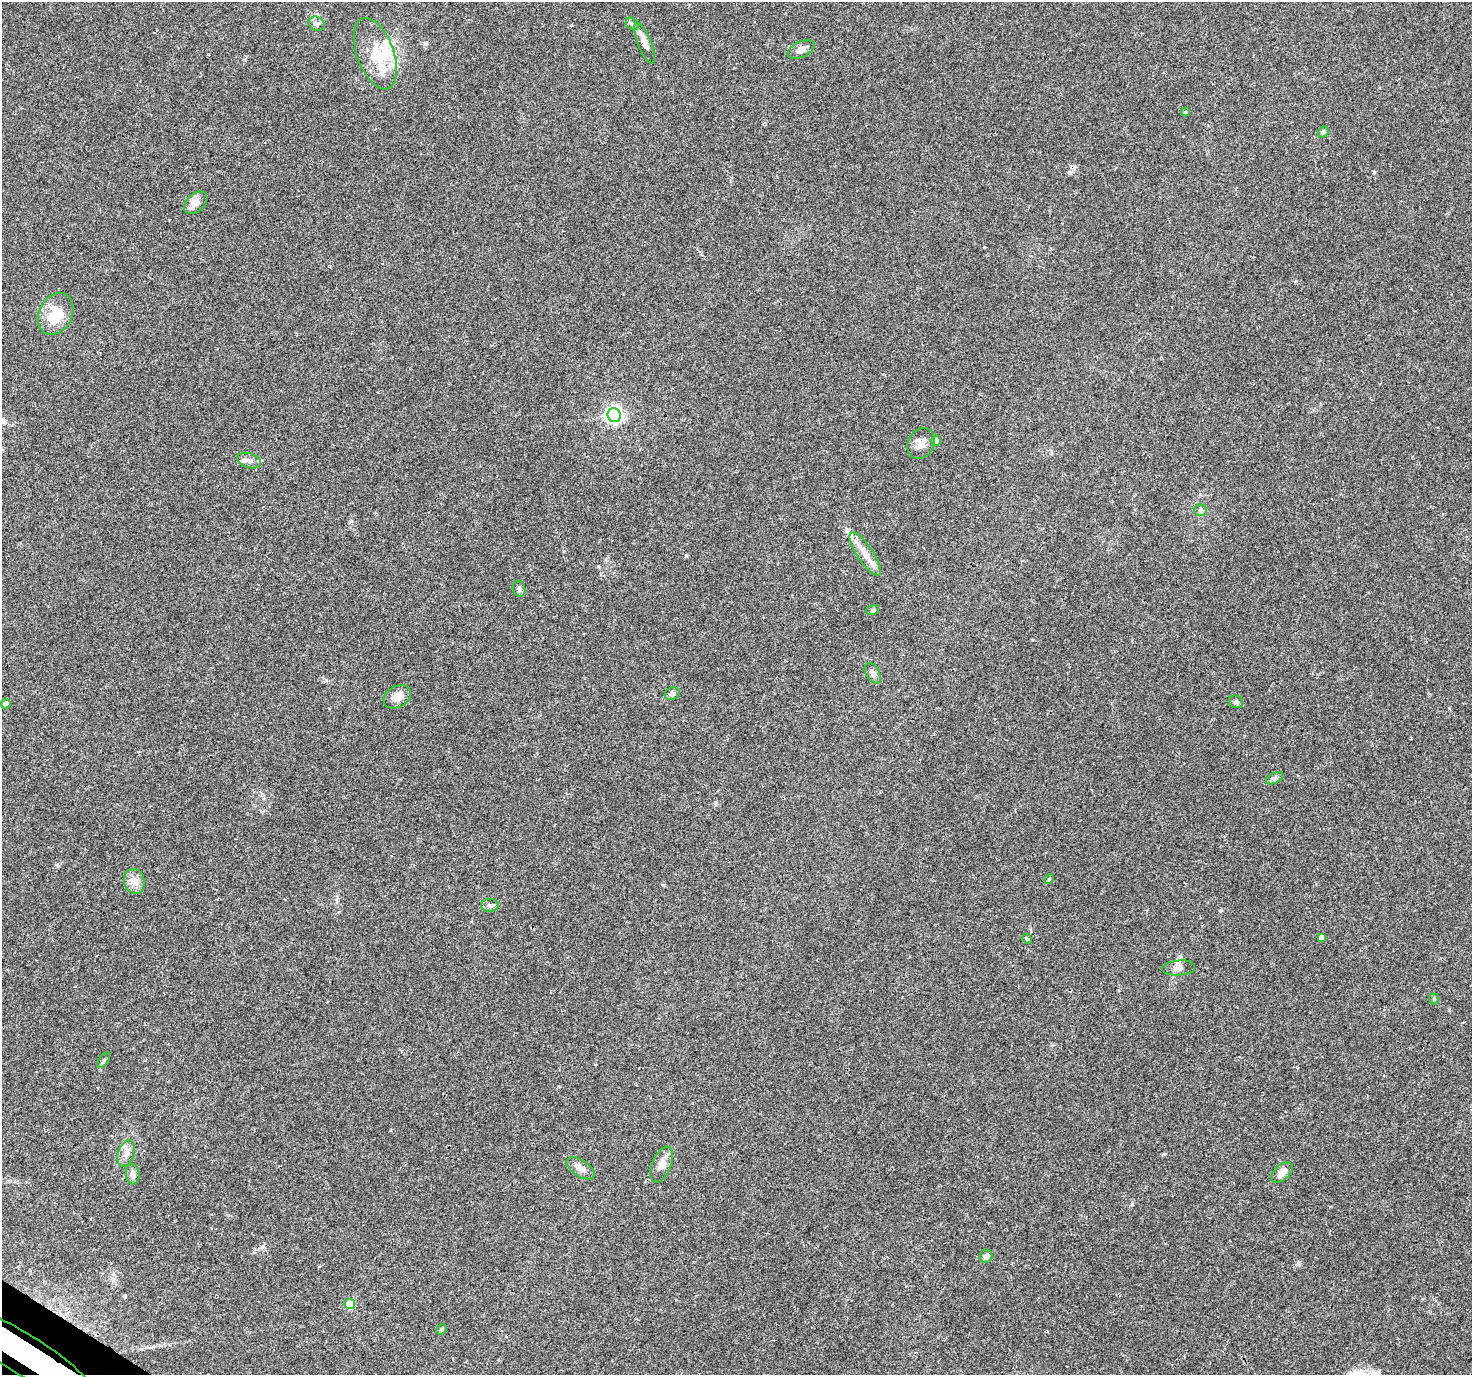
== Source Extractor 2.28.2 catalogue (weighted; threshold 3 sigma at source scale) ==
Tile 7 of 4 x 4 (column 3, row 2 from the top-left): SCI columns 2975-4444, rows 2982-4354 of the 5958 x 6028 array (HDU 1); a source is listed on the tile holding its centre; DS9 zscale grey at full resolution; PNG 1474 x 1377 px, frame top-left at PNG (2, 2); each listed source drawn as its Kron ellipse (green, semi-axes under 4 px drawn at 4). Shown black and unused: <1% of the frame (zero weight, under 3 of 4 exposures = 5% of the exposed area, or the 3 px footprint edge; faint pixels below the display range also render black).
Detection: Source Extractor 2.28.2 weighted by HDU 2 'WHT'; one run over the whole footprint, this tile lists its part. Background 0.0157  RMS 0.0026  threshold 0.0117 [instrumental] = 3 sigma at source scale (4.5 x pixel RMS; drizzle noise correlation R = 1.50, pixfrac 1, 0.0396/0.0396 arcsec/px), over >= 5 px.
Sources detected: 44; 4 inside a brighter listed object's ellipse — not listed separately; the other 40 listed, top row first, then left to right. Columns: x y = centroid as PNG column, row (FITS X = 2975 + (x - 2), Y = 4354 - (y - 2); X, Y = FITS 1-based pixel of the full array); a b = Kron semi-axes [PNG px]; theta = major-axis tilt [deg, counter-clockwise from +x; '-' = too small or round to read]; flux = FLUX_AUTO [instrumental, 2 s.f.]
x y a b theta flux
317 24 8 6 -30 0.88
632 24 7 5 -43 0.52
645 43 22 6 -69 1.9
801 49 14 7 25 1.6
375 54 37 18 -70 9.3
1185 112 4 4 - 0.24
1323 132 6 5 - 0.55
196 203 14 9 43 2.4
56 314 22 16 62 7.7
614 415 7 6 - 83
936 441 5 4 - 1.3
921 443 16 13 62 2.4
249 460 12 7 -18 1.3
1201 510 6 5 - 0.52
865 554 25 8 -56 3.3
519 589 8 6 -72 0.73
873 610 7 4 17 0.43
873 673 11 7 -60 1.1
672 694 8 6 29 0.88
397 697 15 10 30 2.9
1236 702 7 6 - 0.71
6 704 5 4 - 1.5
1275 778 9 5 27 0.61
1049 879 5 4 - 0.29
134 881 12 10 -71 2.2
490 905 9 6 0 0.81
1321 937 4 4 - 0.81
1027 939 5 4 - 0.29
1179 968 16 7 4 1.5
1434 999 5 5 - 0.3
104 1060 9 4 54 0.5
126 1153 14 8 70 1.7
662 1165 19 9 67 2.4
581 1168 16 8 -33 1.8
1282 1173 13 7 41 1.9
133 1174 10 7 -84 1.6
986 1256 6 6 - 1.2
350 1304 5 5 - 9.8
441 1329 6 4 54 0.44
23 1354 85 20 -32 180
Overlapping masked pixels (flux is a lower limit): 1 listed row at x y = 23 1354
Isophote crosses this tile's border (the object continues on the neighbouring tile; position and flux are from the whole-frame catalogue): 1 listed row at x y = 23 1354
Unlisted compact peaks at least as high as the median listed source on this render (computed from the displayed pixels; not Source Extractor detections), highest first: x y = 1374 172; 663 885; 686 555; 1221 910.